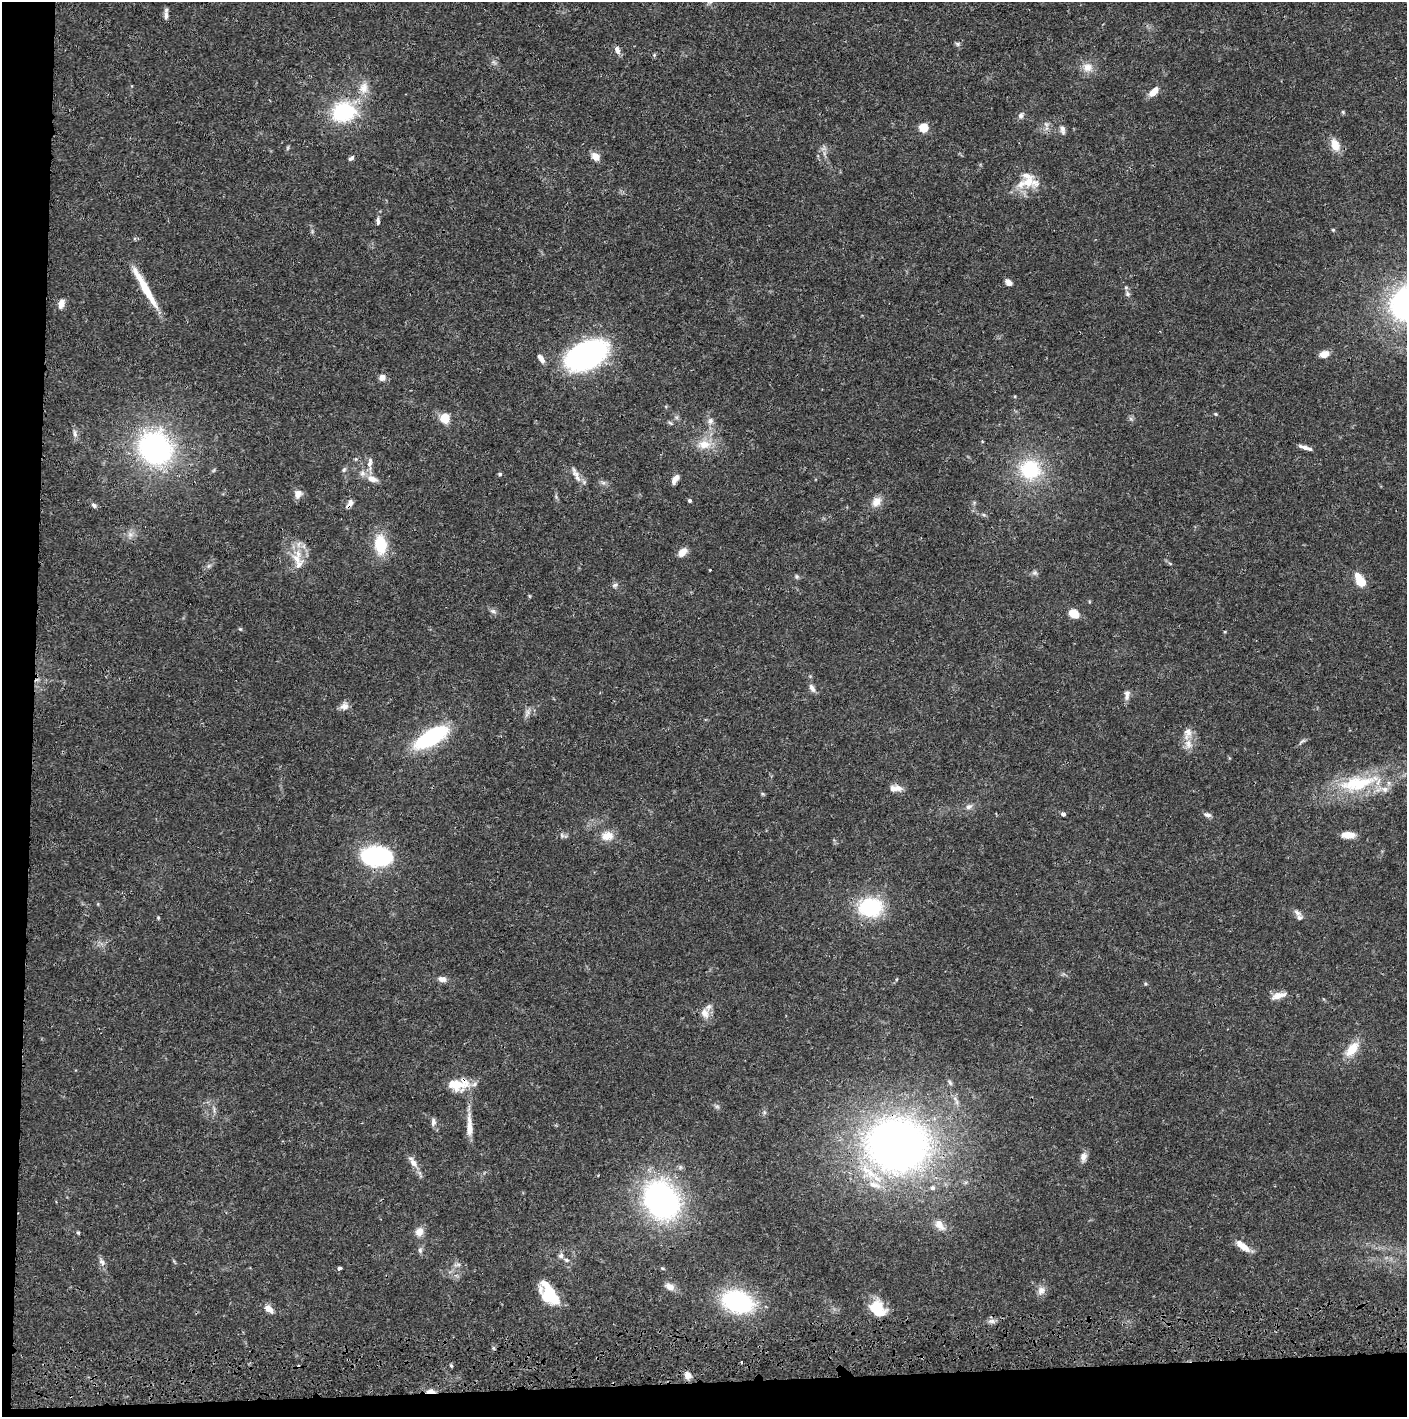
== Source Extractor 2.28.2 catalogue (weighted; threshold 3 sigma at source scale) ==
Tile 7 of 3 x 3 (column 1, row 3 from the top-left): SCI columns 14-1418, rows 119-1533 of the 4237 x 4419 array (HDU 1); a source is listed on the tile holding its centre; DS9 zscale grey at full resolution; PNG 1409 x 1419 px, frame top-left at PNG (2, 2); no overlay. Shown black and unused: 5% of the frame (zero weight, under 3 of 4 exposures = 6% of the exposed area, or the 3 px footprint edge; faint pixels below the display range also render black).
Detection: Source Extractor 2.28.2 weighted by HDU 2 'WHT'; one run over the whole footprint, this tile lists its part. Background 0.0265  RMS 0.0025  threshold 0.0114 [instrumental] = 3 sigma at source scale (4.5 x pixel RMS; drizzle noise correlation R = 1.50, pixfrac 1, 0.05/0.05 arcsec/px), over >= 5 px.
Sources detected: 133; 1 too faint to see at this stretch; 2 inside a brighter object's white glare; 1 cosmic-ray / hot-pixel residue — not listed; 10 inside a brighter listed object's ellipse — not listed separately; the other 119 listed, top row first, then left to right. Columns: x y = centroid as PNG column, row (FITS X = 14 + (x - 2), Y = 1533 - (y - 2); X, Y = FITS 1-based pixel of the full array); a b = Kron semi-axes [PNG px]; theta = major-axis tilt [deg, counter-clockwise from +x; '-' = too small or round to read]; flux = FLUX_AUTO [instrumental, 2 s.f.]
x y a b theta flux
166 16 13 5 89 0.9
958 44 7 6 - 0.5
617 50 9 6 -73 1.4
654 55 5 4 - 0.32
494 62 8 4 -52 0.6
1087 67 13 12 - 2.5
364 88 17 13 84 3.3
1154 92 14 7 44 2.4
344 112 18 14 19 25
1343 112 5 5 - 0.34
1021 116 8 7 - 0.82
1046 124 8 4 -36 0.59
923 127 5 5 - 12
1062 130 13 6 -76 1.1
1335 145 16 10 -68 3.1
824 153 7 4 -73 0.62
595 156 9 7 -42 2.6
351 158 8 5 37 0.65
1028 182 28 15 -5 5.9
378 221 11 5 -89 0.79
1333 230 5 4 - 0.28
1008 282 8 6 -42 1.3
145 288 56 7 -60 8
1127 294 7 6 - 0.6
61 304 13 8 76 1.6
1324 354 9 7 11 2.4
586 355 28 16 26 82
541 358 13 6 -58 1.5
382 377 7 7 - 1.5
1215 414 5 4 - 0.29
445 418 9 8 - 4.9
710 421 10 8 48 1.2
670 423 7 4 -37 0.4
75 434 12 5 -81 0.84
704 444 20 12 -3 4.2
1305 447 14 4 -18 1.3
155 448 31 28 -47 53
370 462 14 6 79 1.4
1030 469 23 21 -17 16
214 470 6 4 71 0.32
344 470 7 5 68 0.5
500 474 5 4 - 0.41
575 474 20 8 -63 1.9
372 479 14 7 -21 2.2
675 479 12 6 55 1.6
298 494 10 8 66 1.7
690 501 5 4 - 0.44
876 502 14 11 47 2.3
349 504 13 6 55 1.2
94 505 7 5 -45 0.55
984 515 6 4 -18 0.39
130 534 7 4 -19 0.72
380 545 24 15 -83 8.3
683 552 12 8 43 1.9
297 558 18 10 -44 3.2
710 570 3 2 - 0.25
1034 573 8 6 -19 0.64
797 576 7 6 - 0.47
1360 581 11 7 -59 6.8
615 585 9 5 24 0.67
493 611 9 5 -21 0.71
1074 613 8 6 -33 5.8
240 629 5 4 - 0.28
1225 632 3 3 - 0.23
812 688 12 6 -57 1.1
1127 697 9 7 80 1
344 706 12 9 12 1.4
527 713 13 5 71 0.92
1187 733 18 10 76 2.4
431 737 29 12 31 28
1358 783 60 21 12 18
898 788 11 8 -33 1.6
763 794 6 4 -70 0.32
969 806 10 6 32 0.94
1063 814 5 5 - 0.66
1207 815 10 6 -21 0.9
562 835 7 6 - 0.6
1348 835 12 6 1 3.5
607 836 16 11 11 3.1
375 856 22 12 -4 55
870 907 20 16 -2 21
158 918 5 4 - 0.27
1299 918 11 8 -52 1.1
442 979 10 7 -8 1.3
1145 984 5 4 - 0.33
1278 996 17 7 18 2.4
704 1013 12 9 -69 2.2
1352 1049 21 11 51 4.5
950 1083 8 5 -62 0.55
458 1084 26 12 8 6.3
433 1122 11 6 87 0.89
469 1128 27 8 88 3.1
897 1145 57 49 -6 170
1083 1157 12 8 84 1.5
413 1162 17 7 -57 2
598 1175 2 2 - 0.21
932 1188 7 7 - 0.76
661 1200 39 31 -58 60
939 1225 18 10 -53 2.4
419 1232 11 10 - 2
78 1233 5 4 - 0.3
1243 1246 19 7 -36 3
420 1250 7 6 - 0.62
561 1255 8 7 - 0.84
567 1260 8 5 -27 0.62
102 1262 12 7 -60 1
457 1265 11 4 9 0.68
339 1268 4 3 - 0.69
670 1287 10 8 -25 1.8
1041 1290 12 10 59 1.6
550 1294 19 10 -57 16
737 1301 25 17 -18 34
879 1305 20 14 -51 4.1
269 1309 12 7 -42 1.8
992 1321 8 7 - 0.94
741 1362 3 2 - 0.36
451 1366 5 4 - 0.35
687 1375 9 7 -73 1.6
431 1391 10 4 -2 2
Overlapping masked pixels (flux is a lower limit): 6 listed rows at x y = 1062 130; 145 288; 349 504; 458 1084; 897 1145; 431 1391